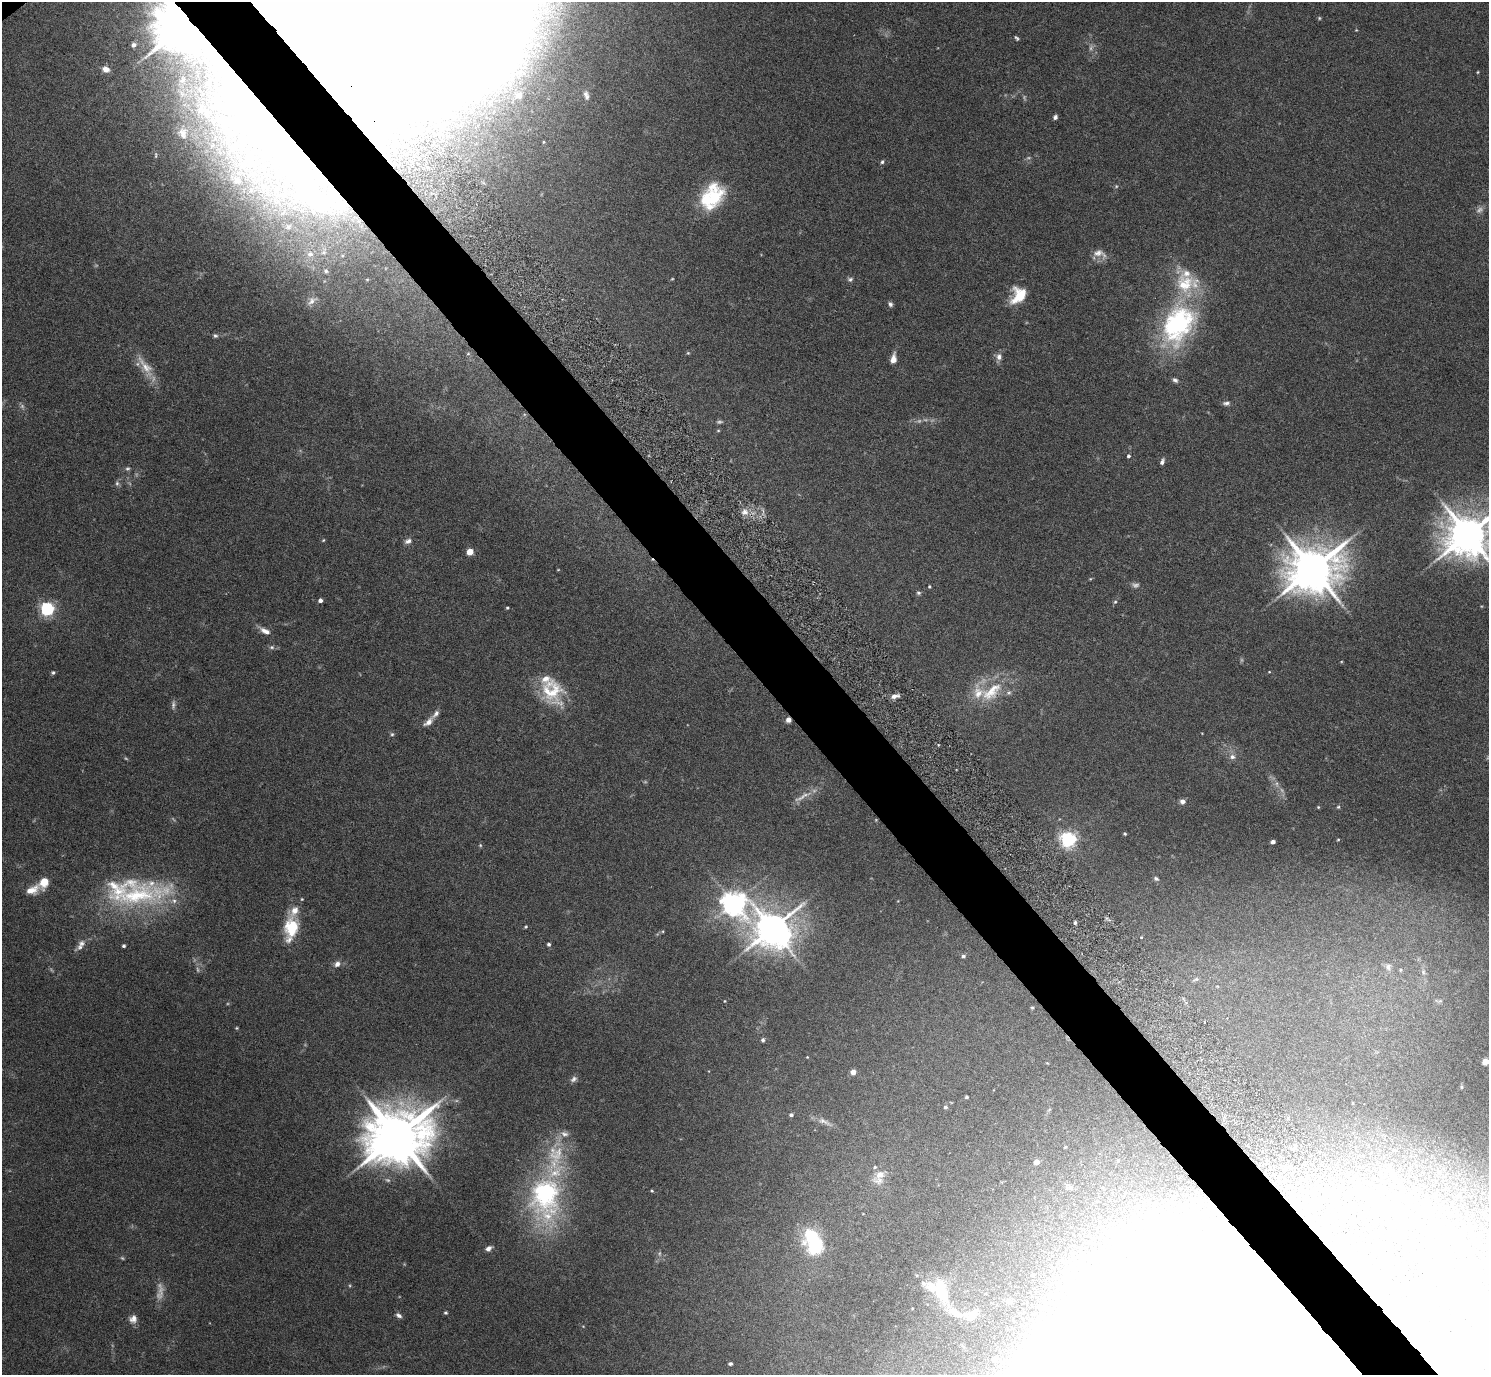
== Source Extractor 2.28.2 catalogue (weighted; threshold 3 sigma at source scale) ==
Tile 6 of 4 x 4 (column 2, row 2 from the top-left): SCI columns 1493-2979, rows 3050-4422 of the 6002 x 5991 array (HDU 1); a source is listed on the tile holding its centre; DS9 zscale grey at full resolution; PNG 1491 x 1377 px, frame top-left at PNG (2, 2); no overlay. Shown black and unused: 5% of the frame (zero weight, under 5 of 9 exposures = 3% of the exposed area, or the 3 px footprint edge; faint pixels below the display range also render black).
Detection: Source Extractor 2.28.2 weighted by HDU 2 'WHT'; one run over the whole footprint, this tile lists its part. Background 0.0656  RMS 0.0033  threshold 0.0133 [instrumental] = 3 sigma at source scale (4.09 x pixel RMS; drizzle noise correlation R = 1.36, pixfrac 0.8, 0.05/0.05 arcsec/px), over >= 5 px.
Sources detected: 172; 16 too faint to see at this stretch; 14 inside a brighter object's white glare — not listed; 22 inside a brighter listed object's ellipse — not listed separately; the other 120 listed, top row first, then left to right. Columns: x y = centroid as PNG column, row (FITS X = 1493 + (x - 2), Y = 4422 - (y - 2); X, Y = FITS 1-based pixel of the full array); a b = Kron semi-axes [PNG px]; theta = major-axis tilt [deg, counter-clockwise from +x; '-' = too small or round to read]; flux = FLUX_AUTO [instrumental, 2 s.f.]
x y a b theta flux
1319 18 5 4 - 0.34
185 25 16 14 -41 1700
1016 38 6 3 -50 0.5
340 42 56 50 50 970
134 45 6 6 - 1.2
106 69 9 7 -21 2.2
1478 72 4 3 - 0.25
519 95 11 9 29 2.8
586 95 11 5 -74 1.1
1055 117 5 5 - 0.77
264 122 195 77 -77 300
441 128 8 7 - 1.2
183 134 8 5 -75 0.7
882 162 6 4 73 0.55
1116 186 5 3 - 0.3
714 198 38 20 55 14
1099 253 20 10 -16 2.6
1186 273 15 11 17 3.3
850 279 7 6 - 0.71
1019 295 19 14 57 8.5
890 304 7 5 -62 0.74
1178 324 54 37 59 47
215 336 6 6 - 0.6
468 354 5 3 - 0.33
999 357 8 7 - 1.6
893 359 10 6 82 2.6
145 366 34 11 -51 5.7
1175 380 8 5 -35 0.82
1226 403 9 5 7 0.9
718 431 4 3 - 0.26
1128 456 4 4 - 0.64
1162 462 8 5 68 0.86
127 469 6 6 - 0.59
117 483 7 5 -70 0.66
745 512 10 7 -17 2
1468 534 14 12 25 1000
323 540 4 4 - 0.28
408 541 9 6 26 1.1
470 552 5 4 - 4.9
1313 569 16 13 20 1300
558 570 4 3 - 0.21
929 587 3 3 - 0.38
918 593 6 4 -1 0.51
320 600 4 4 - 1.1
1115 602 6 5 - 0.45
507 608 4 3 - 0.33
47 609 6 6 - 74
265 631 15 7 -25 2.1
272 647 7 5 -20 0.7
53 672 5 5 - 0.53
1269 672 4 3 - 0.22
552 691 34 26 -62 14
991 692 38 19 39 13
895 696 10 5 11 1.5
788 720 4 4 - 2.1
428 722 15 7 45 2
392 734 5 5 - 0.49
1232 757 8 7 - 1.3
1277 784 7 4 -72 0.73
1183 801 6 5 - 1.5
1318 807 4 4 - 0.32
1338 807 5 4 - 0.41
1125 834 3 3 - 0.41
1068 839 6 6 - 110
1338 840 5 3 - 0.26
1273 842 4 4 - 1.4
480 845 5 4 - 0.32
1156 879 7 4 -37 0.58
44 882 12 9 67 4.4
32 890 18 9 25 3.3
137 896 84 36 11 41
734 903 11 8 -26 290
1075 922 5 4 - 0.48
526 927 4 3 - 0.33
291 928 23 16 85 11
772 929 11 8 40 700
1141 937 3 3 - 0.22
81 943 10 8 30 1.4
549 944 4 4 - 0.57
124 946 3 3 - 0.59
963 956 4 4 - 0.69
337 964 8 6 45 1.4
1388 967 10 8 73 1.5
1400 970 5 5 - 0.44
1423 972 8 6 -70 0.97
1196 979 6 5 - 0.52
725 1001 4 3 - 0.19
1032 1008 4 3 - 0.37
763 1040 5 4 - 0.62
807 1057 3 3 - 0.2
1485 1062 5 4 - 5.3
853 1072 5 4 - 2.5
574 1079 9 6 42 0.98
1461 1087 6 4 -90 0.34
966 1097 4 3 - 0.44
945 1107 4 4 - 0.54
791 1115 4 4 - 0.75
824 1121 18 6 -23 1.8
397 1136 19 15 21 2000
1065 1147 4 3 - 0.25
1294 1149 5 5 - 0.58
556 1155 34 21 65 14
1036 1162 4 4 - 2.8
1285 1168 5 4 - 0.62
880 1175 13 11 37 3.1
652 1191 4 4 - 0.32
545 1193 14 9 -88 140
815 1245 24 22 43 14
488 1249 7 5 40 1.3
1032 1275 3 3 - 0.36
1450 1283 6 5 - 0.54
941 1291 32 15 -72 12
1008 1301 7 5 -43 0.59
445 1313 4 4 - 0.43
399 1315 8 5 -32 0.97
971 1315 20 14 19 3.7
133 1319 11 9 76 1.8
995 1359 4 4 - 0.87
1242 1363 47 34 -64 49
730 1364 4 3 - 0.68
Overlapping masked pixels (flux is a lower limit): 4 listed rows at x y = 185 25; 340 42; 264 122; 788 720
Isophote crosses this tile's border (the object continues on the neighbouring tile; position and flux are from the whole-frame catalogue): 3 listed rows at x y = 185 25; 1468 534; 1485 1062